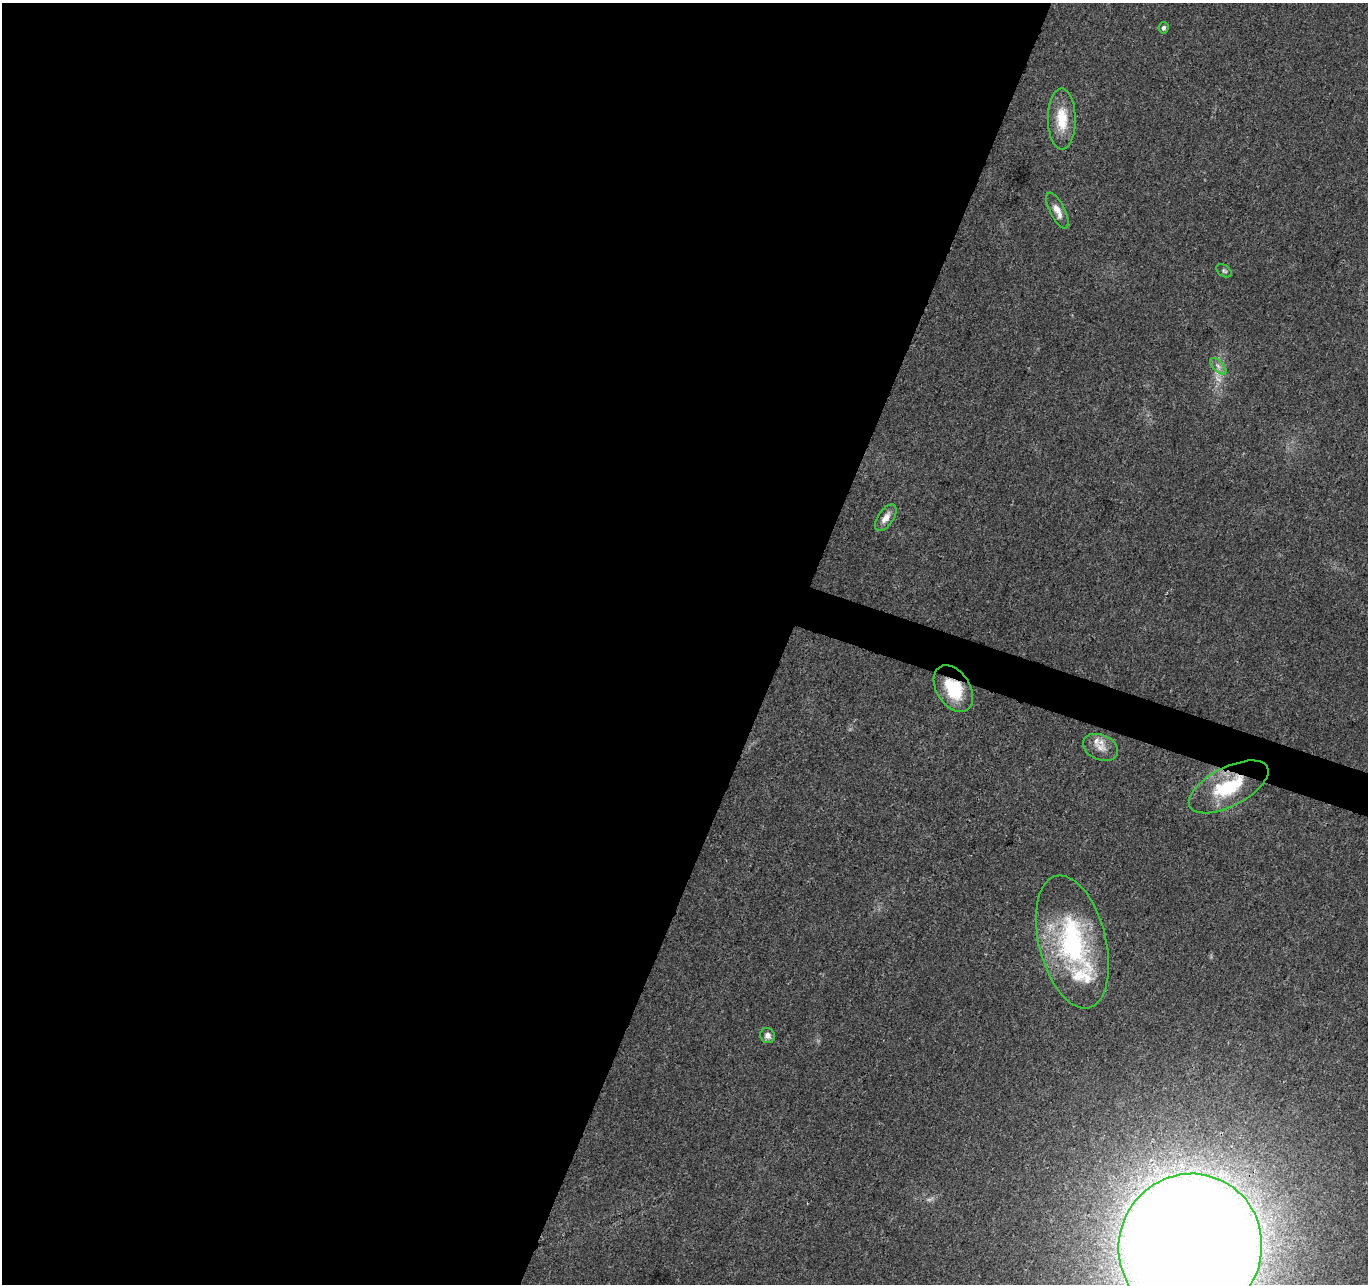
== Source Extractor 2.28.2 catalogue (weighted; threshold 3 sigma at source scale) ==
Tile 5 of 4 x 4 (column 1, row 2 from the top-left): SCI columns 1-1366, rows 2778-4059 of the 5476 x 5619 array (HDU 1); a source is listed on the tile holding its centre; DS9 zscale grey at full resolution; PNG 1370 x 1286 px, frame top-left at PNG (2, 3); each listed source drawn as its Kron ellipse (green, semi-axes under 4 px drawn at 4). Shown black and unused: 59% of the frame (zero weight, under 3 of 4 exposures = <1% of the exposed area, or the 3 px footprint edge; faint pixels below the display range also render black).
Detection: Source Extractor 2.28.2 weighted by HDU 2 'WHT'; one run over the whole footprint, this tile lists its part. Background 0.0267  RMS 0.0031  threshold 0.0138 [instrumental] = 3 sigma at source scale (4.5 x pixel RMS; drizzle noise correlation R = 1.50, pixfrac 1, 0.0396/0.0396 arcsec/px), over >= 5 px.
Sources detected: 16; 2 too faint to see at this stretch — neither listed nor drawn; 2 inside a brighter listed object's ellipse — not listed separately; the other 12 listed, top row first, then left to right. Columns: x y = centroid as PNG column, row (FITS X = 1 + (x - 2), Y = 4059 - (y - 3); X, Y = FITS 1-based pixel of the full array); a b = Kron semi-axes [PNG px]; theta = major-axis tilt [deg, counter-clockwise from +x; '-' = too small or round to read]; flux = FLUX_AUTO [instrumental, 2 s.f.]
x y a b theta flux
1163 28 6 5 - 0.84
1062 119 30 14 -90 9.1
1057 211 20 7 -63 2.9
1224 271 8 5 -36 0.64
1218 366 10 5 -46 1.3
886 518 15 7 56 2.7
953 689 25 16 -57 14
1100 747 18 12 -23 3.5
1229 787 44 19 27 19
1072 942 68 33 -76 48
768 1036 8 7 - 1.6
1190 1247 73 71 68 1700
Overlapping masked pixels (flux is a lower limit): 4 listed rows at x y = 953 689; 1229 787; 1072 942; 1190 1247
Isophote crosses this tile's border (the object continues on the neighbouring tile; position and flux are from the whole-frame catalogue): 1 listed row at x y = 1190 1247